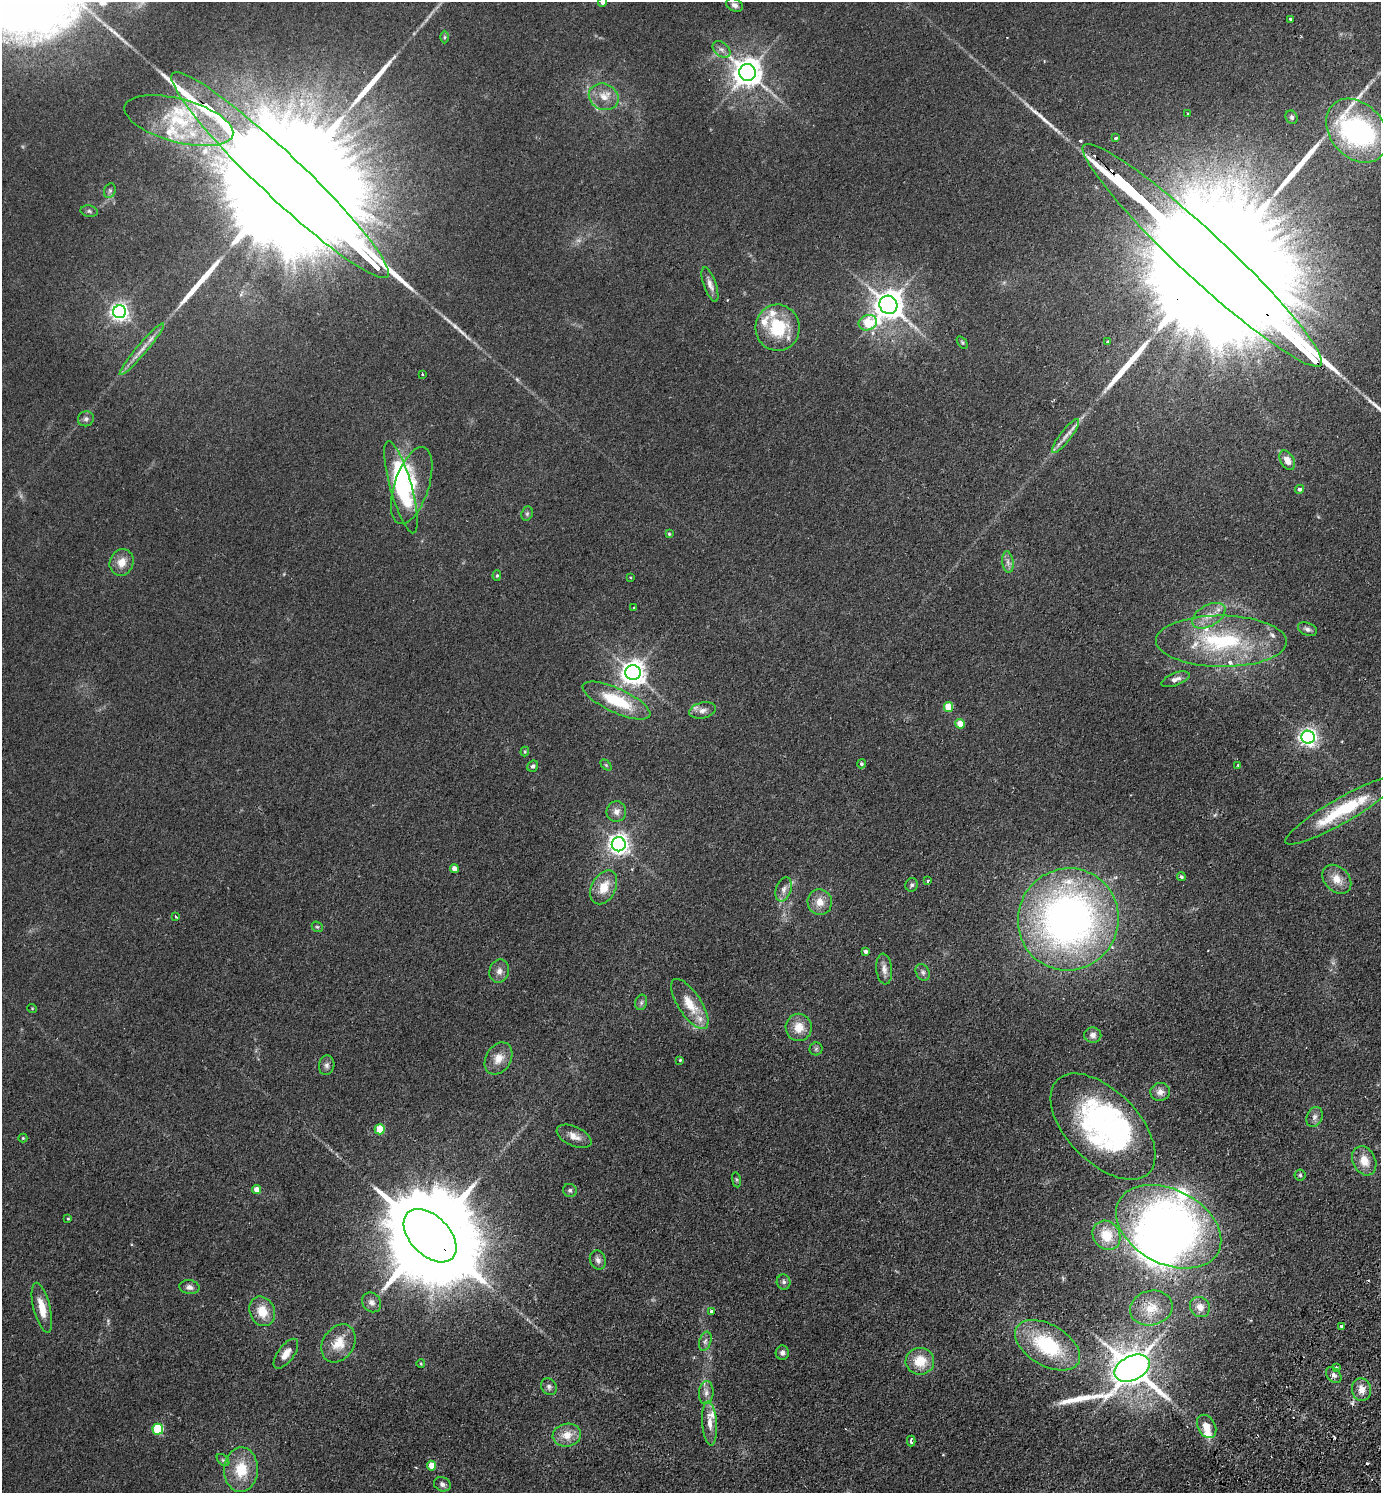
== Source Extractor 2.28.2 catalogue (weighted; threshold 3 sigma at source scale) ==
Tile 6 of 4 x 4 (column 2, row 2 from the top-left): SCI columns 1722-3100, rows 3024-4514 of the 6059 x 6046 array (HDU 1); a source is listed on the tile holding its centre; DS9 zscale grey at full resolution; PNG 1383 x 1495 px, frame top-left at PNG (2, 2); each listed source drawn as its Kron ellipse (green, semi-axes under 4 px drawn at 4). Shown black and unused: <1% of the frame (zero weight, under 2 of 3 exposures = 3% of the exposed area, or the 3 px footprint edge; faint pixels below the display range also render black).
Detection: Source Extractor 2.28.2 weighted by HDU 2 'WHT'; one run over the whole footprint, this tile lists its part. Background 0.0273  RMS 0.0043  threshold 0.0193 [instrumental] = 3 sigma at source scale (4.5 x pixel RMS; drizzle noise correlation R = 1.50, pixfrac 1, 0.05/0.05 arcsec/px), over >= 5 px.
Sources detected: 162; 4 too faint to see at this stretch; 5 inside a brighter object's white glare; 5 cosmic-ray / hot-pixel residue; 5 long thin detections or spike segments (spike, bleed or trail) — neither listed nor drawn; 16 inside a brighter listed object's ellipse — not listed separately; the other 127 listed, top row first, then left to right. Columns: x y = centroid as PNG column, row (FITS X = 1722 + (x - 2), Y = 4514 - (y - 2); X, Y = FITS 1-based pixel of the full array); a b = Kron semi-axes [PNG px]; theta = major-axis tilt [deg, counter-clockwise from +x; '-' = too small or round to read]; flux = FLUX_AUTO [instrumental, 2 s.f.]
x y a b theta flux
602 2 4 4 - 1.7
734 5 9 6 -26 1.5
1290 19 3 3 - 1.2
445 37 6 4 89 0.59
722 49 10 7 -38 2
747 72 8 8 - 650
604 97 15 13 -24 5.7
1187 114 3 2 - 0.34
1292 117 7 5 -64 1.1
179 121 56 21 -15 34
1357 131 35 26 -48 91
1116 138 4 3 - 0.82
280 175 148 22 -43 63000
110 191 7 5 69 0.96
89 211 8 5 -11 0.94
1202 255 161 23 -43 76000
710 285 18 6 -70 2.5
888 305 9 8 - 630
119 312 6 6 - 190
868 323 9 7 20 15
778 328 23 22 - 22
962 342 7 3 -54 0.51
1107 342 3 3 - 1
142 349 34 5 50 4.8
422 374 3 2 - 0.66
86 419 8 7 - 1.3
1066 436 21 5 52 3.4
1287 460 10 6 -60 3.7
412 486 40 17 72 17
401 487 48 10 -74 30
1299 489 4 4 - 1.1
527 513 7 5 70 0.94
669 534 3 3 - 0.5
122 562 13 11 67 5.1
1008 562 11 5 -83 1.8
497 576 5 4 - 0.64
630 577 3 3 - 0.44
634 608 3 3 - 0.6
1209 616 18 10 30 5.7
1307 629 10 6 -22 1.5
1221 641 65 25 -1 47
633 673 7 7 - 390
1175 679 15 6 21 2.2
616 700 37 12 -25 21
948 707 5 4 - 12
703 710 13 8 11 2.6
960 724 5 4 - 5.4
1308 737 7 6 - 190
525 752 5 4 - 0.5
861 764 4 4 - 0.8
606 765 6 4 -45 0.52
1238 765 3 3 - 0.42
533 766 6 5 - 0.97
1341 811 64 12 30 27
616 812 10 10 - 2.6
619 844 7 7 - 260
454 869 4 4 - 2.8
1181 877 4 4 - 0.94
1337 879 16 12 -45 5.6
928 881 4 3 - 0.46
912 885 7 6 - 1.1
604 887 18 12 63 7.8
784 889 12 7 71 2.4
820 902 13 12 - 4.8
176 917 3 2 - 0.48
1068 919 51 50 - 220
317 927 6 5 - 0.59
865 952 4 3 - 1.2
884 969 15 8 -84 2.6
499 971 12 9 73 2.6
923 972 9 6 -62 1.3
641 1002 8 6 71 1
690 1004 29 11 -57 9.9
32 1008 5 3 - 0.33
799 1027 13 13 - 6.5
1093 1035 8 7 - 1.8
816 1049 6 6 - 0.81
498 1058 17 12 59 5.3
680 1060 3 3 - 0.52
327 1065 10 7 80 1.7
1160 1092 10 9 - 2.8
1314 1117 10 7 67 1.8
1103 1127 65 36 -46 93
380 1129 5 5 - 13
574 1136 18 9 -25 3.9
23 1138 4 4 - 0.47
1364 1161 15 11 -63 6.1
1300 1175 5 5 - 0.75
736 1180 8 4 -82 0.61
256 1189 4 4 - 3.5
570 1190 7 6 - 0.95
68 1219 4 3 - 0.44
1169 1227 56 37 -27 200
1106 1235 15 13 -53 9.9
430 1236 32 19 -46 11000
598 1260 10 8 -69 1.8
784 1282 7 7 - 1.3
189 1287 10 7 -9 1.8
372 1302 10 9 - 2.3
1200 1307 10 9 - 3.4
42 1308 25 8 -76 7.1
1151 1308 21 17 14 8.6
262 1311 15 12 -66 8.2
711 1311 3 3 - 3.1
1341 1326 3 3 - 0.51
705 1341 10 6 72 1.4
339 1343 20 15 57 8
1047 1345 35 20 -30 35
782 1353 7 6 - 1.4
286 1354 17 8 54 4.2
920 1361 14 13 - 9.9
421 1364 4 3 - 0.33
1336 1367 3 3 - 0.39
1132 1368 18 12 27 1400
1334 1375 9 6 -47 1.4
549 1387 9 7 -52 1.4
1361 1390 11 9 -81 3.8
706 1393 11 7 85 2.2
710 1423 22 7 -86 4.5
1207 1426 12 8 -61 4.6
158 1429 5 5 - 27
567 1435 14 11 8 6
911 1441 5 3 - 1.2
223 1460 7 4 -44 0.83
432 1466 5 4 - 7.5
241 1470 22 17 88 14
442 1484 9 7 -24 1.4
Overlapping masked pixels (flux is a lower limit): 4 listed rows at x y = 280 175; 1202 255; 430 1236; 1132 1368
Isophote crosses this tile's border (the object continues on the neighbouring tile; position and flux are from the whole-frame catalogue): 2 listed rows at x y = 602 2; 280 175